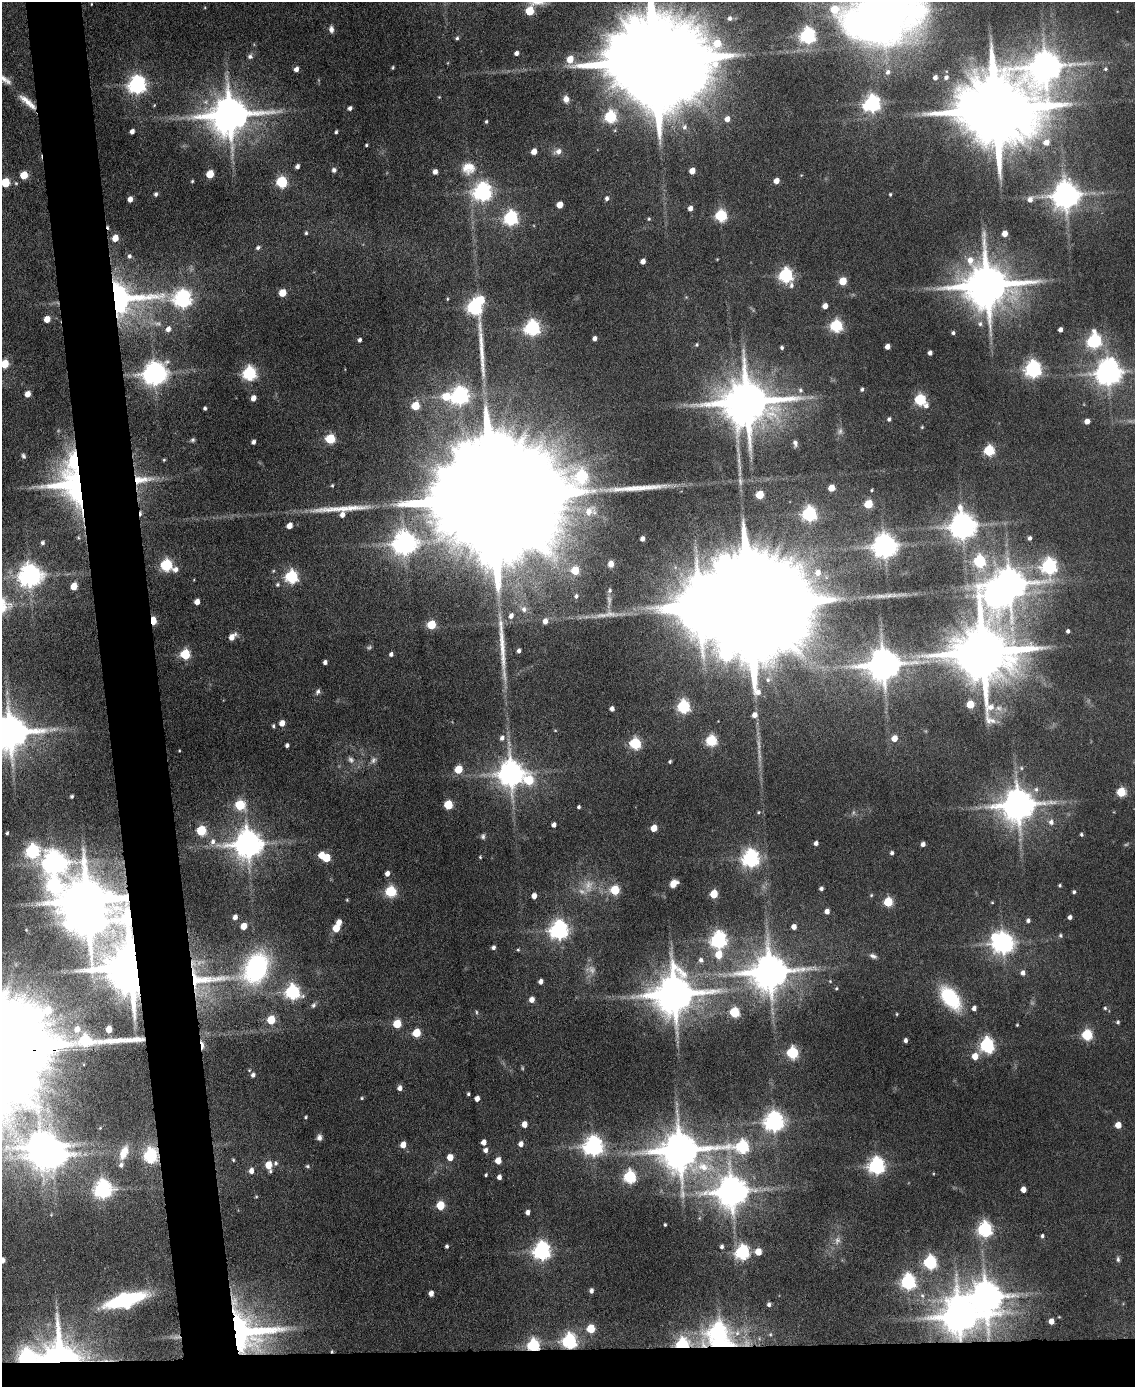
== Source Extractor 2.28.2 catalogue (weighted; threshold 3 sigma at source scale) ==
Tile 11 of 4 x 3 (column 3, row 3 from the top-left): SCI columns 2268-3400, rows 233-1617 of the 4534 x 4512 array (HDU 1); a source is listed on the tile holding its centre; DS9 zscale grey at full resolution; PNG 1137 x 1389 px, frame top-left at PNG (2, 2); no overlay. Shown black and unused: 7% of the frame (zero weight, under 4 of 8 exposures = <1% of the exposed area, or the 3 px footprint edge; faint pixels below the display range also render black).
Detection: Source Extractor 2.28.2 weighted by HDU 2 'WHT'; one run over the whole footprint, this tile lists its part. Background 0.0942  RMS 0.0056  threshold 0.0228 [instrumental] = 3 sigma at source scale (4.09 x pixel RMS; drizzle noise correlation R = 1.36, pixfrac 0.8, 0.05/0.05 arcsec/px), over >= 5 px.
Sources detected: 382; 15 too faint to see at this stretch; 11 inside a brighter object's white glare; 2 cosmic-ray / hot-pixel residue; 4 long thin detections or spike segments (spike, bleed or trail) — not listed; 1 inside a brighter listed object's ellipse — not listed separately; the other 349 listed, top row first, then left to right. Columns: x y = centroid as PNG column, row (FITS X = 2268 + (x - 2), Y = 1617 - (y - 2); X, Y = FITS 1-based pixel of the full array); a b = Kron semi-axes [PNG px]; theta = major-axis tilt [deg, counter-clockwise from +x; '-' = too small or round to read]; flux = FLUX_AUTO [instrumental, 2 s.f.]
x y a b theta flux
91 4 3 2 - 0.38
834 9 9 8 - 14
530 11 6 5 - 23
883 14 38 29 22 1100
730 18 6 6 - 2
331 29 8 5 -85 2.4
807 36 6 6 - 170
457 38 5 4 - 0.95
516 53 4 4 - 2.2
250 56 7 6 - 1.5
570 59 6 6 - 9.3
655 61 33 21 1 20000
1045 66 11 10 - 1100
393 67 4 3 - 0.63
296 69 5 4 - 2.6
1105 69 5 4 - 0.85
888 72 7 6 - 2.2
935 77 5 5 - 2.2
946 77 6 5 - 1.7
4 79 18 6 -31 3.8
137 85 7 6 - 250
439 97 4 3 - 0.42
566 99 9 7 -76 3.2
27 102 27 7 -40 7.2
872 103 7 6 - 210
350 108 5 4 - 1.7
995 109 23 18 0 8800
230 115 12 10 14 2000
610 117 6 6 - 68
727 119 6 5 - 3.6
486 121 4 4 - 0.81
684 127 8 7 - 1.9
132 131 4 4 - 2.5
336 132 4 3 - 0.9
1046 142 7 7 - 5.3
366 145 3 3 - 0.63
534 151 5 4 - 4.7
558 151 9 7 19 2.9
297 166 4 4 - 1.9
468 168 19 17 10 11
334 170 6 6 - 1.5
692 171 5 4 - 6.8
435 172 5 4 - 2.9
210 174 5 5 - 15
24 175 5 5 - 14
192 181 4 3 - 0.57
776 181 5 4 - 4.7
5 182 5 5 - 26
281 182 6 6 - 54
482 192 7 7 - 280
156 194 5 4 - 1.3
890 194 4 3 - 0.67
1066 195 8 8 - 790
607 198 5 4 - 1.6
130 199 5 4 - 3.2
1030 200 7 6 - 3.2
560 205 5 5 - 7.1
690 208 5 4 - 2.9
721 216 6 5 - 67
510 218 6 6 - 130
649 219 5 4 - 0.7
306 233 4 4 - 0.76
1005 233 5 4 - 5.8
115 238 5 5 - 7.8
258 248 5 4 - 1.3
129 256 6 5 - 1.5
717 259 3 3 - 0.4
643 261 5 4 - 3.3
786 275 7 6 - 130
843 281 5 5 - 16
987 285 14 12 -3 2800
282 293 5 5 - 13
121 298 39 24 0 150
182 299 8 7 - 220
447 299 4 3 - 0.52
825 306 4 4 - 4
474 307 6 6 - 140
47 319 5 4 - 7.2
980 324 7 7 - 1.7
836 326 6 6 - 78
532 328 6 6 - 170
168 329 6 5 - 2.8
1060 330 4 4 - 2.4
953 333 4 4 - 1.2
595 338 4 4 - 2.5
360 340 4 3 - 1.4
1094 341 8 6 54 110
697 345 5 4 - 0.8
887 347 4 4 - 3.6
782 348 4 4 - 1
930 353 4 4 - 2
5 364 5 5 - 19
1033 369 6 6 - 210
249 373 6 6 - 110
1108 373 8 8 - 700
155 374 8 8 - 580
862 389 4 4 - 1.1
800 390 7 5 -17 1.2
27 394 5 4 - 5.2
459 396 7 7 - 230
446 397 8 7 - 14
253 398 5 4 - 3.7
920 400 6 5 - 65
747 402 14 13 - 3100
415 406 6 5 - 20
926 406 7 6 - 2.1
205 408 4 3 - 1.1
889 419 4 4 - 1.2
1087 421 4 4 - 4.1
922 427 4 4 - 0.57
330 439 6 5 - 32
193 440 6 5 - 1
253 442 4 4 - 1.8
795 443 8 5 -70 1.6
989 451 5 5 - 52
23 456 5 3 - 0.94
164 460 4 3 - 0.6
74 461 7 5 -84 110
142 479 30 11 4 11
332 485 4 4 - 0.64
73 486 48 36 -50 100
831 488 5 5 - 9.8
872 490 3 3 - 0.63
760 495 5 5 - 18
492 498 87 24 2 70000
868 504 5 5 - 22
589 511 20 12 46 8.3
809 514 6 6 - 140
342 515 6 5 - 3
289 526 5 4 - 4.8
962 526 8 8 - 730
78 538 6 5 - 0.9
1030 538 4 4 - 1.6
642 539 4 4 - 2.3
42 543 5 5 - 1.4
404 543 8 8 - 530
885 546 7 7 - 600
979 561 6 5 - 64
611 564 5 5 - 3.1
166 565 6 5 - 76
1049 566 6 6 - 160
175 569 7 6 - 2.6
575 570 5 5 - 16
818 573 8 7 - 5.2
29 576 8 7 - 530
291 577 6 6 - 89
277 584 5 5 - 0.93
1009 584 9 8 - 1200
74 586 5 5 - 10
610 590 7 6 - 1
576 596 6 4 75 1.2
197 602 5 4 - 3.9
751 606 58 22 2 42000
524 609 8 8 - 2.7
511 616 6 5 - 2.7
153 621 6 4 -90 21
545 621 6 5 - 3.3
431 625 5 5 - 23
1068 631 4 3 - 1.4
232 637 7 5 48 5.1
519 651 4 4 - 1.7
983 652 17 15 0 4800
185 654 6 5 - 39
391 654 4 4 - 1.5
325 662 4 4 - 2
883 665 10 9 - 1400
768 680 6 5 - 1.1
318 691 7 5 62 1.6
970 704 5 5 - 17
683 707 6 6 - 91
999 708 11 8 -19 3.4
612 709 4 4 - 2.4
754 715 6 5 - 3.1
282 723 5 4 - 5.2
273 726 5 4 - 0.95
555 730 5 3 - 0.44
10 732 11 10 - 1600
502 738 7 6 - 2.3
894 738 5 5 - 6.3
711 741 6 5 - 57
635 744 6 5 - 63
287 745 4 4 - 1.5
179 750 3 2 - 0.41
670 762 4 3 - 0.85
1021 768 6 5 - 0.95
458 769 5 5 - 18
511 774 9 8 - 650
529 780 8 7 - 32
1036 789 7 6 - 2
1121 792 5 5 - 31
71 796 4 3 - 1
240 805 6 6 - 35
448 805 5 5 - 26
1018 805 10 9 - 1300
579 807 4 3 - 0.99
758 812 6 5 - 0.8
1051 822 8 6 83 2.6
554 825 4 4 - 2.5
654 828 5 4 - 7.9
201 831 6 5 - 37
7 833 3 3 - 0.76
1081 834 4 4 - 1
483 836 7 6 - 1.2
213 841 8 7 - 2.7
816 843 4 4 - 1.8
248 844 9 9 - 870
923 844 4 4 - 2.2
32 851 7 7 - 110
892 853 4 4 - 1.3
321 855 6 4 63 7.2
480 857 4 4 - 0.56
326 858 5 5 - 16
750 858 7 6 - 220
53 863 14 9 -2 490
387 874 5 4 - 2.8
674 883 7 5 44 6.6
1060 885 3 3 - 0.79
53 886 18 12 -84 120
821 889 4 4 - 1.6
615 890 5 5 - 30
390 892 6 5 - 52
1074 892 4 4 - 1.1
714 894 5 5 - 18
871 895 5 4 - 0.61
534 896 5 4 - 3.8
87 900 10 9 - 3100
347 900 4 4 - 0.59
888 902 5 5 - 31
992 902 4 3 - 0.5
827 911 5 4 - 3.2
235 917 5 4 - 2.6
1070 917 4 4 - 1.9
127 918 33 17 -68 100
1028 920 5 4 - 1.6
339 923 5 4 - 4.6
244 926 5 4 - 7.6
794 927 4 4 - 3.2
336 928 5 5 - 11
559 930 7 7 - 270
1060 936 5 5 - 0.98
718 940 7 6 - 200
1003 943 7 7 - 410
493 947 4 4 - 1.5
518 950 4 4 - 0.65
719 955 7 5 84 13
873 956 9 5 -22 1.7
701 960 7 6 - 2.1
131 967 12 11 - 3700
256 968 28 20 62 90
770 972 11 10 - 1700
1023 973 5 5 - 2.5
205 979 72 20 2 45
541 981 4 4 - 2.6
830 981 4 4 - 0.48
836 988 4 3 - 0.63
292 992 7 6 - 130
674 994 12 11 - 2100
950 998 22 13 -51 41
532 1000 5 5 - 3.7
313 1005 8 6 61 1.4
974 1008 5 4 - 2.1
1105 1008 5 5 - 0.8
476 1012 6 3 -89 0.67
734 1012 6 5 - 43
897 1014 4 3 - 0.52
271 1020 5 5 - 21
1118 1022 5 4 - 0.95
397 1024 5 5 - 20
1017 1025 3 2 - 0.45
77 1029 7 7 - 5.4
109 1029 5 4 - 8.4
416 1033 5 5 - 18
1087 1035 6 5 - 51
905 1040 4 3 - 1.6
202 1045 12 3 -83 4.5
987 1045 7 6 - 140
42 1050 13 3 1 2200
792 1053 6 5 - 63
975 1056 6 5 - 7.8
253 1075 6 5 - 1.6
400 1088 5 4 - 3
468 1094 3 3 - 0.81
362 1098 4 4 - 0.69
477 1099 4 4 - 3.4
306 1117 3 3 - 0.64
774 1121 7 7 - 340
524 1124 5 4 - 5.5
1118 1125 5 4 - 7.7
319 1137 7 6 - 2.1
483 1142 5 4 - 3.6
521 1144 5 5 - 3.3
403 1145 5 5 - 5.4
41 1146 20 12 -55 960
593 1146 7 7 - 300
742 1147 11 6 1 89
485 1150 5 5 - 2.3
680 1150 12 11 - 2000
124 1152 18 10 69 9.1
150 1156 7 6 - 100
450 1157 5 5 - 6.8
233 1160 4 4 - 0.66
498 1160 5 5 - 6.5
276 1163 6 5 - 1.2
268 1165 5 5 - 11
307 1166 6 5 - 0.89
876 1166 7 6 - 210
251 1171 6 5 - 3.1
270 1171 5 4 - 0.89
486 1175 3 3 - 0.73
499 1177 4 4 - 2.5
630 1177 6 5 - 81
102 1189 7 7 - 250
1023 1189 5 4 - 4.6
732 1192 10 9 - 1200
256 1196 4 4 - 0.58
440 1205 6 5 - 20
528 1212 4 4 - 2.4
665 1225 3 3 - 0.7
985 1229 6 6 - 130
1042 1236 4 4 - 1.1
447 1246 4 4 - 1.1
722 1247 5 4 - 1.3
542 1251 7 6 - 240
742 1252 7 6 - 110
758 1252 5 5 - 9.2
1118 1259 7 5 -81 1.2
2 1260 5 4 - 4.2
930 1262 7 6 - 93
908 1282 7 6 - 150
591 1291 5 4 - 2
431 1293 5 4 - 3.4
922 1296 8 6 -85 1.8
986 1297 11 10 - 1300
125 1300 31 12 15 71
769 1304 5 5 - 1.7
959 1316 11 10 - 1400
1059 1317 5 3 - 0.4
1051 1321 5 4 - 5.1
591 1329 6 5 - 20
718 1332 9 8 - 200
737 1333 11 7 63 3.8
770 1334 7 5 69 1
237 1335 52 39 31 150
569 1341 7 6 - 130
682 1345 6 5 - 95
533 1346 6 6 - 84
332 1351 5 4 - 0.73
60 1357 32 28 -33 180
26 1358 7 7 - 150
Overlapping masked pixels (flux is a lower limit): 20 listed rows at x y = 27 102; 121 298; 74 461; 142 479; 73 486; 153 621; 127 918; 131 967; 205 979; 202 1045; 42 1050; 150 1156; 959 1316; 237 1335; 569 1341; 682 1345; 533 1346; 332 1351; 60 1357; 26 1358
Isophote crosses this tile's border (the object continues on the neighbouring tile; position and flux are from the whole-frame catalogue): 9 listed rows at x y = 834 9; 883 14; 655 61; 4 79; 5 182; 5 364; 10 732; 41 1146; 2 1260